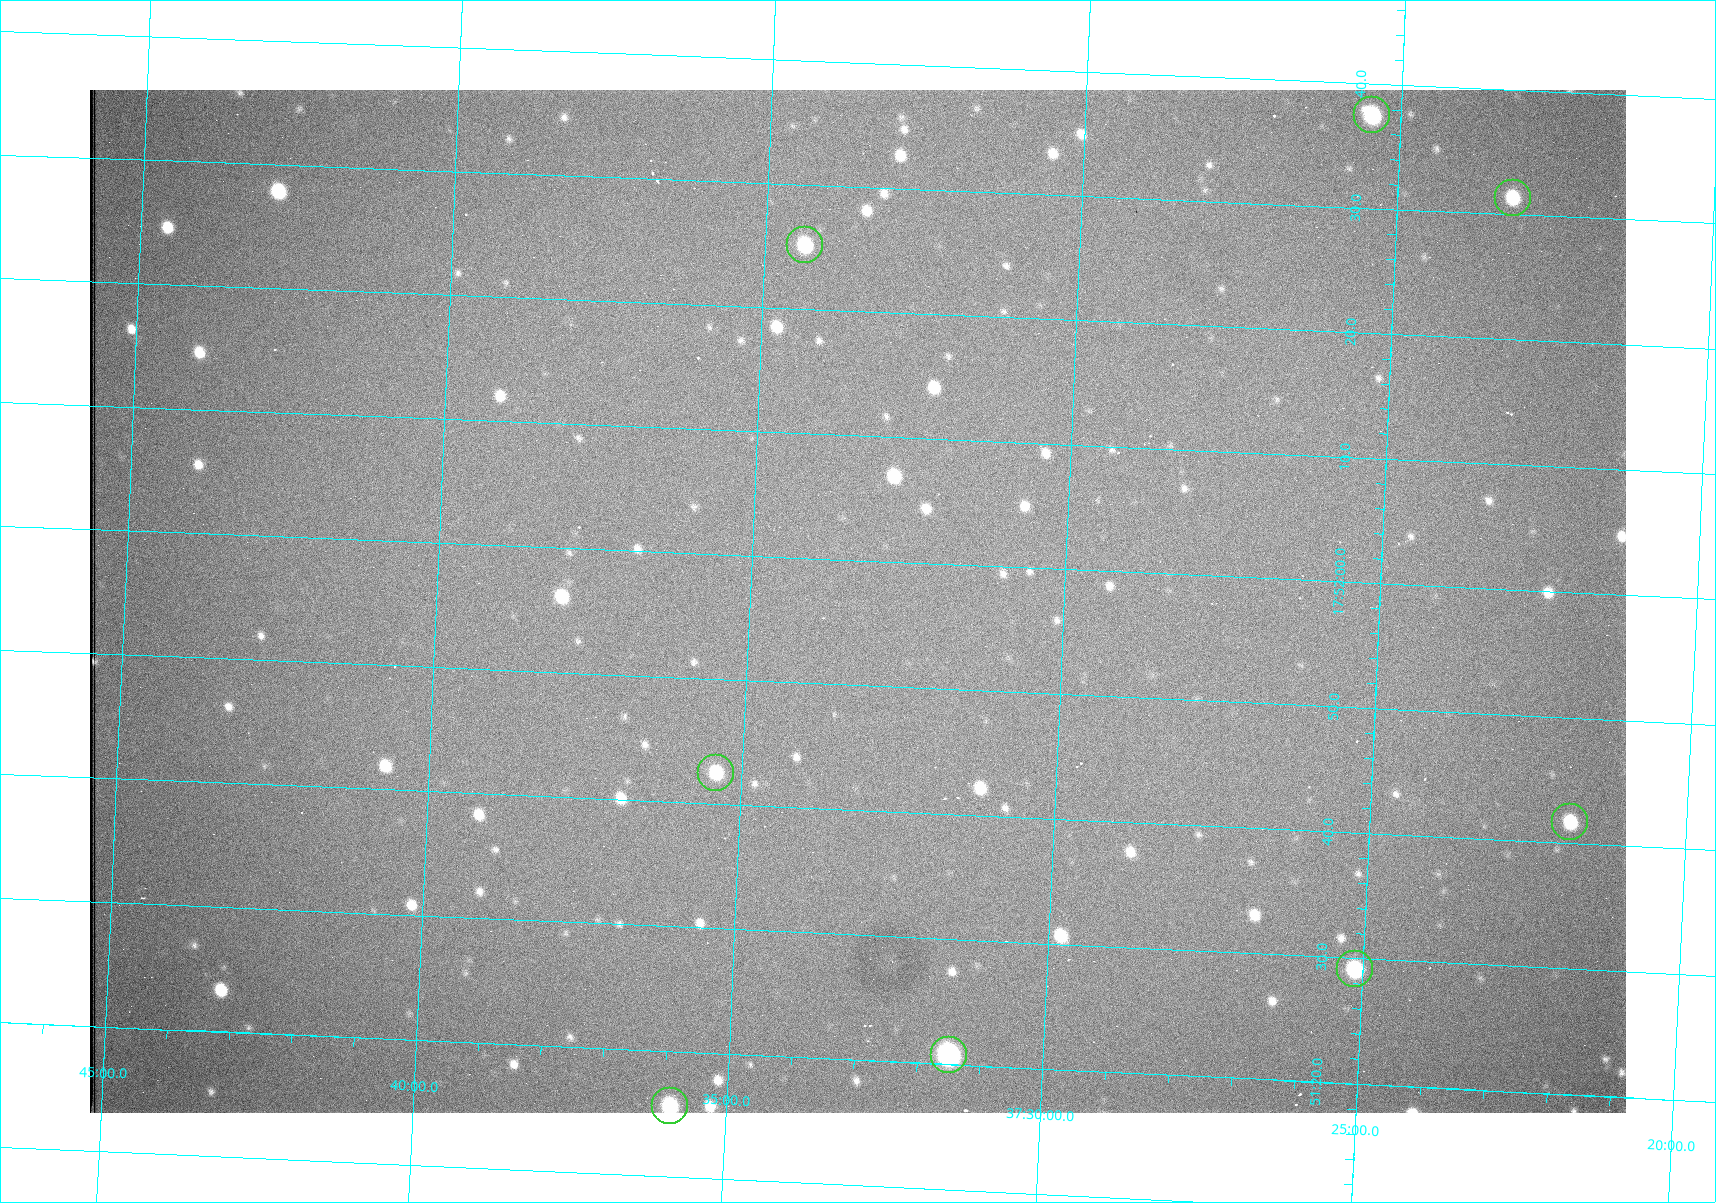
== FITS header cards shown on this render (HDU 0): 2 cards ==
NAXIS1  =                 1536 /fastest changing axis
NAXIS2  =                 1023 /next to fastest changing axis

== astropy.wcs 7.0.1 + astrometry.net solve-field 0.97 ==
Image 1536 x 1023 px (HDU 0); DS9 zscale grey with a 90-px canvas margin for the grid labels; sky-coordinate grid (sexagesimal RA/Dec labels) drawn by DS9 from the SOLVED WCS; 8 Tycho-2 reference stars matched to detected sources circled (green)
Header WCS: RA---TAN/DEC--TAN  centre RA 17:51:57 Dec +37:33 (267.99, +37.55 deg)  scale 0.958 arcsec/px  FOV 24.5' x 16.3'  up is +87 deg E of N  parity flipped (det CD > 0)
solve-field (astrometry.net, Tycho-2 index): VERIFIED the header's WCS against the Tycho-2 star catalogue (8 matches, 0 conflicts) and refined it, rather than solving blind
Solved WCS: RA---TAN-SIP/DEC--TAN-SIP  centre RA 17:51:57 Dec +37:33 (267.99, +37.55 deg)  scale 0.956 arcsec/px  FOV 24.5' x 16.3'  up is +87 deg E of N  parity flipped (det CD > 0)
The solver's refit moves the header's centre by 0.75 arcsec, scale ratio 0.998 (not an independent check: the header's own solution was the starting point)
Tycho-2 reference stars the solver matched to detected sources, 8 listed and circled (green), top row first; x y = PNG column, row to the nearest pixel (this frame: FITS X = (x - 90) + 1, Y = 1023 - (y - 90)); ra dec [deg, ICRS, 3 dp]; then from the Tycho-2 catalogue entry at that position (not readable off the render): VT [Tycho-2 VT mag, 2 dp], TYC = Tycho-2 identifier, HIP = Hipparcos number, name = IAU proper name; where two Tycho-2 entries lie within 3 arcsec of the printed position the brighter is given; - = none
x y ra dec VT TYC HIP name
1372 115 268.156 +37.424 11.25 2620-712-1 - -
1513 198 268.131 +37.386 12.62 2620-526-1 - -
805 245 268.105 +37.573 11.82 3089-995-1 - -
716 773 267.927 +37.590 11.84 3089-1137-1 - -
1570 822 267.924 +37.364 11.94 2620-391-1 - -
1355 969 267.871 +37.419 11.35 2620-812-1 - -
949 1055 267.836 +37.525 9.96 3089-889-1 - -
670 1106 267.815 +37.598 11.54 3089-1081-1 - -